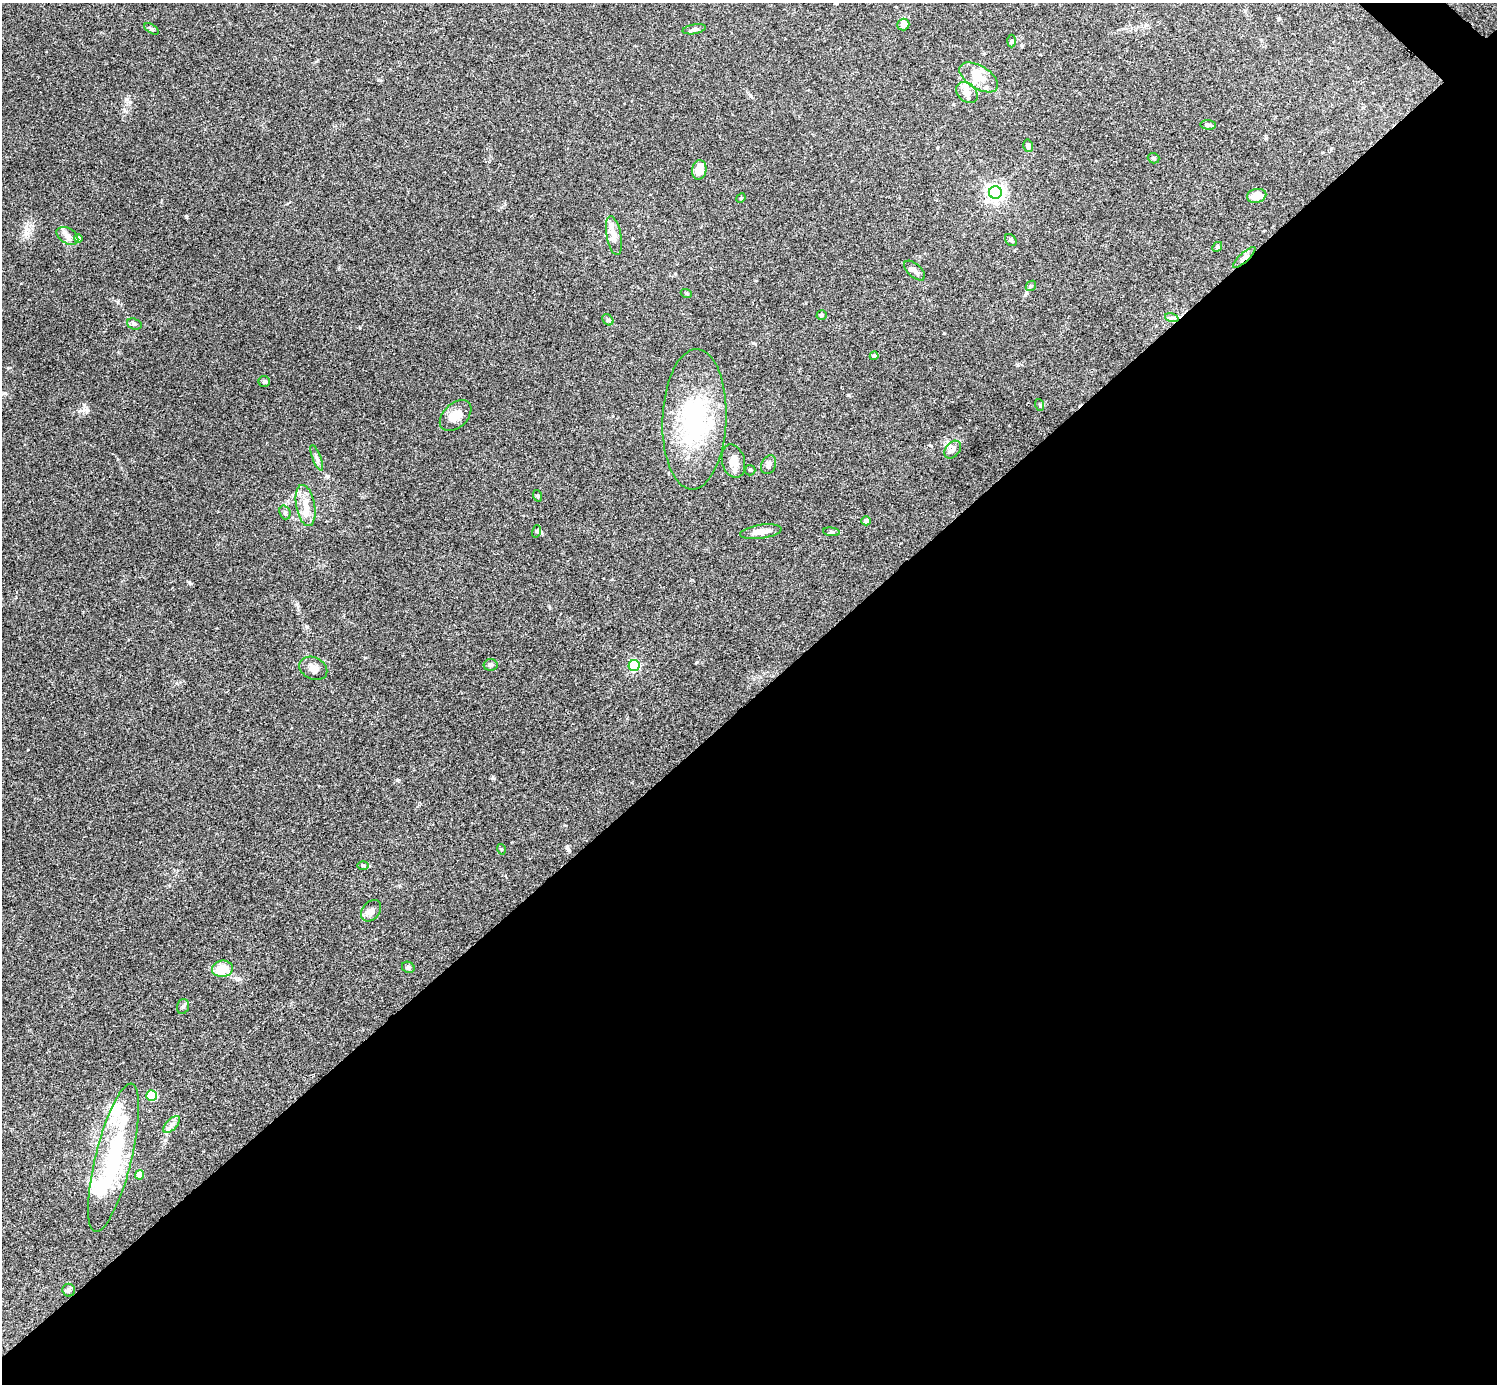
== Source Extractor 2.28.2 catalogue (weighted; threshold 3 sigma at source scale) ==
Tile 15 of 4 x 4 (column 3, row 4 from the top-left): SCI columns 2996-4490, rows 301-1682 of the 5988 x 5988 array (HDU 1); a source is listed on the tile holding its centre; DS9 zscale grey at full resolution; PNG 1499 x 1386 px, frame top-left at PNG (2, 3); each listed source drawn as its Kron ellipse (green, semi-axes under 4 px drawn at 4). Shown black and unused: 50% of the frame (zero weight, under 3 of 4 exposures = <1% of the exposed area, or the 3 px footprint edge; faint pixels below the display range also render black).
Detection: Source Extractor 2.28.2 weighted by HDU 2 'WHT'; one run over the whole footprint, this tile lists its part. Background 0.118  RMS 0.0062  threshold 0.0281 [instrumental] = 3 sigma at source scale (4.5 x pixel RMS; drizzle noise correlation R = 1.50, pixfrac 1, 0.05/0.05 arcsec/px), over >= 5 px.
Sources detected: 65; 8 inside a brighter listed object's ellipse — not listed separately; the other 57 listed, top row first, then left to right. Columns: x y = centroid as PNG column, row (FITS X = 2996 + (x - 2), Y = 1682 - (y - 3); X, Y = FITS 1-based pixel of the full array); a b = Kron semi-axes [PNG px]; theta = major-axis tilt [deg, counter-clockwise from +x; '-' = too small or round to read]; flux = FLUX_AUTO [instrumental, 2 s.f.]
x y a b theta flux
903 25 6 5 - 4.7
152 29 8 4 -31 0.87
694 29 11 5 10 1.8
1012 41 6 4 88 0.93
979 77 21 11 -32 13
967 92 12 9 -44 6.5
1208 125 7 4 -6 2.2
1028 146 6 5 - 2.5
1154 158 6 5 - 1.2
699 170 10 7 80 8.8
995 193 6 6 - 240
1257 196 10 7 12 8.8
741 198 5 4 - 0.63
67 236 12 7 -32 3.4
614 236 20 7 -79 5
78 239 4 4 - 4.2
1011 240 6 5 - 1.4
1217 247 5 4 - 0.81
1244 258 14 5 42 3.5
914 271 13 6 -42 2.7
1031 286 6 4 45 0.89
686 293 5 3 - 0.65
822 315 5 5 - 1.1
1172 318 7 4 -17 1.3
608 320 6 5 - 1.1
134 324 7 5 -19 1
874 356 4 4 - 1.6
264 382 5 5 - 1.3
1040 405 6 3 -72 0.72
456 416 18 12 44 7.9
694 419 70 32 88 73
953 450 10 7 52 2.5
317 458 14 4 -69 1.8
733 461 17 11 -75 5.9
769 465 10 7 66 2.5
750 470 5 5 - 0.86
538 496 6 3 -72 0.67
306 505 21 9 -79 8.5
285 512 7 5 -71 1.3
866 521 4 4 - 2.7
537 531 6 4 72 0.77
761 532 21 7 8 5.7
831 532 8 3 -5 0.95
491 665 7 6 - 1.4
634 666 5 5 - 71
313 668 15 11 -26 4.3
501 849 5 3 - 0.55
363 865 6 4 0 0.79
371 911 12 8 51 3
408 967 6 5 - 1.2
222 969 10 8 7 12
183 1006 8 5 73 1.4
151 1095 5 5 - 36
172 1124 11 5 46 2.4
114 1158 76 18 76 62
139 1175 5 4 - 9.1
69 1290 6 6 - 1.4
Overlapping masked pixels (flux is a lower limit): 1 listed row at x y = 1244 258
Unlisted compact peaks at least as high as the median listed source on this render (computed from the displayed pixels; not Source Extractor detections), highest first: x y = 127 99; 567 848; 27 233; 397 780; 493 778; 87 410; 307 627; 944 333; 360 327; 549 607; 378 80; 753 343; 118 302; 365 658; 1266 138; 1017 365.